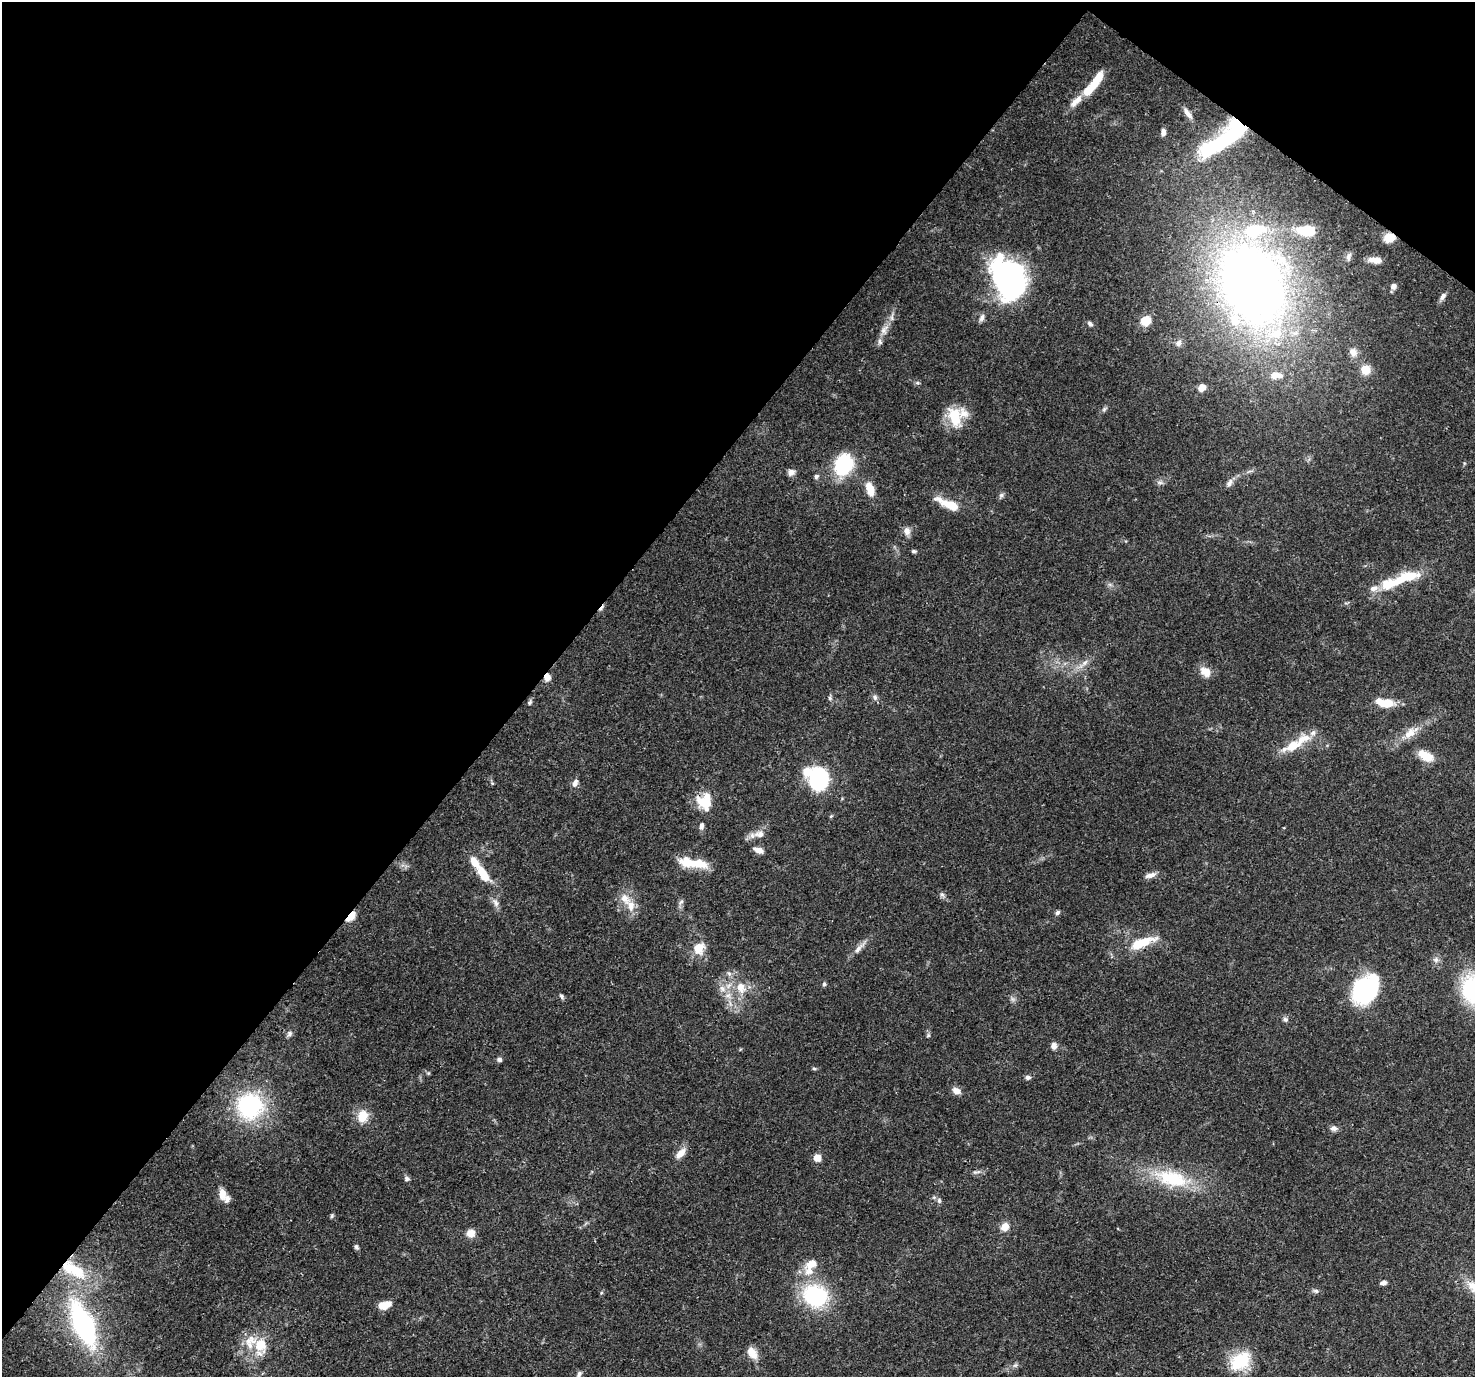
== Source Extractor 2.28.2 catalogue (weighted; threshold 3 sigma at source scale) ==
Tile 2 of 4 x 4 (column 2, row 1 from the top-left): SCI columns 1559-3031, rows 4465-5839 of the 6056 x 6107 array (HDU 1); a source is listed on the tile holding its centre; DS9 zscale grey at full resolution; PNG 1477 x 1379 px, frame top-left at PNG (2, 2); no overlay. Shown black and unused: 39% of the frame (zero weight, under 3 of 4 exposures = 8% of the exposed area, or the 3 px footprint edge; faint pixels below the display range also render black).
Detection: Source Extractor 2.28.2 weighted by HDU 2 'WHT'; one run over the whole footprint, this tile lists its part. Background 0.0865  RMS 0.0036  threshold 0.0162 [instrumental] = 3 sigma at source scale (4.5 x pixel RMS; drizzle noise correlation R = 1.50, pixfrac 1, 0.0396/0.0396 arcsec/px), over >= 5 px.
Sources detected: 132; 2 inside a brighter object's white glare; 1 cosmic-ray / hot-pixel residue — not listed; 17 inside a brighter listed object's ellipse — not listed separately; the other 112 listed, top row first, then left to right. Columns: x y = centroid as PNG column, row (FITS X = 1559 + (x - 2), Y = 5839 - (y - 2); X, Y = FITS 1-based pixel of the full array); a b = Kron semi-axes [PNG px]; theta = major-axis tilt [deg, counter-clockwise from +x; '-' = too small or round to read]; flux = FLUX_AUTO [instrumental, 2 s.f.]
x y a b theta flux
1090 88 30 9 48 11
1188 113 19 6 -53 2.3
1163 132 9 6 85 1.5
1226 137 61 15 36 60
1307 231 15 8 -3 16
1389 237 10 8 11 6.1
1348 257 12 6 75 1.2
1375 260 15 7 -6 3
1010 279 35 24 -66 110
1252 284 74 56 -73 340
1393 286 6 6 - 1.7
1443 296 11 6 53 1.5
982 318 11 6 68 1.4
1146 321 8 8 - 7.7
1090 324 8 5 -35 0.94
884 330 18 9 62 3.6
1178 343 10 8 58 1.3
1353 352 12 9 -54 2.8
1365 370 12 11 - 4.4
1275 375 11 8 12 3.7
917 383 7 4 -8 0.61
1202 387 7 6 - 2.8
1104 409 8 4 45 0.78
955 417 24 14 -73 11
843 465 20 15 68 29
791 472 10 8 24 1.8
816 476 6 6 - 0.94
1160 482 10 4 0 0.95
1229 483 12 7 58 1.7
870 489 19 9 -71 5.2
1001 495 9 5 46 0.92
948 504 32 9 -24 8.2
907 531 10 8 -76 2.3
914 551 7 4 -1 0.67
1409 576 25 10 10 10
1388 585 23 16 31 8.6
1085 663 11 6 45 2
1205 672 16 11 -40 3.8
547 677 7 6 - 3.5
875 697 8 7 - 1.1
830 698 7 5 84 0.72
530 702 7 5 63 0.78
1387 703 13 9 3 7.2
1313 733 8 7 - 1.6
1410 733 19 12 42 4.7
1293 746 20 11 24 7.5
1426 756 19 10 -29 5.9
818 780 15 13 89 60
492 783 5 4 - 0.44
575 783 11 7 67 1.7
704 802 17 15 -79 11
831 816 6 3 44 0.45
701 826 10 6 88 1.3
759 834 17 9 4 3.3
759 850 12 6 -19 2.2
693 863 37 10 -8 11
483 873 20 9 -56 8.5
1150 875 15 6 15 2.2
942 895 7 5 -66 0.95
625 899 19 12 -53 5.2
495 902 13 8 -58 2
681 902 9 5 48 1
1057 912 7 5 45 0.83
350 916 8 4 50 23
1142 943 35 11 20 12
698 948 16 14 59 6.2
859 948 26 6 47 2.8
1436 960 8 7 - 1.4
824 984 6 5 - 0.65
741 987 16 11 -64 5.5
722 989 11 9 -33 2.7
1366 989 23 18 45 61
1472 989 28 21 -78 35
562 996 7 5 -53 0.8
1012 999 7 6 - 1
1285 1019 7 6 - 1.1
289 1034 8 6 69 1.2
928 1035 6 5 - 0.61
1054 1046 8 7 - 1.9
499 1060 6 5 - 1
814 1069 6 4 -2 0.51
428 1073 5 5 - 0.45
1028 1077 7 6 - 1
956 1091 11 8 -26 2.2
250 1106 22 22 - 47
363 1116 15 12 72 6.6
1334 1128 10 7 -4 1.4
680 1153 15 8 46 3.6
817 1158 8 8 - 3.3
976 1172 13 4 5 1.1
1172 1178 53 22 -15 25
407 1179 7 6 - 1.1
222 1193 13 8 -87 3.6
939 1200 7 5 -90 0.87
332 1216 6 4 70 0.58
1005 1227 8 7 - 4.1
471 1233 9 8 - 3.3
356 1247 7 5 -70 0.81
811 1264 17 11 30 4.9
74 1270 39 15 -29 17
1383 1282 7 4 18 1.8
1473 1287 22 13 -50 6
1316 1291 8 5 -11 0.94
601 1293 5 4 - 0.45
815 1296 25 21 -26 34
384 1305 13 7 16 4.8
83 1325 35 14 -66 77
260 1346 22 14 88 9
752 1353 17 10 -58 4
1240 1361 26 18 34 16
1015 1365 7 6 - 0.87
579 1374 10 5 59 1.1
Overlapping masked pixels (flux is a lower limit): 8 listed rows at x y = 1226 137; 1389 237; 1252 284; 547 677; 704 802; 350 916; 1142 943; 74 1270
Isophote crosses this tile's border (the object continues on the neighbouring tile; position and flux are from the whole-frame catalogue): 2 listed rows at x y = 1472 989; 1473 1287